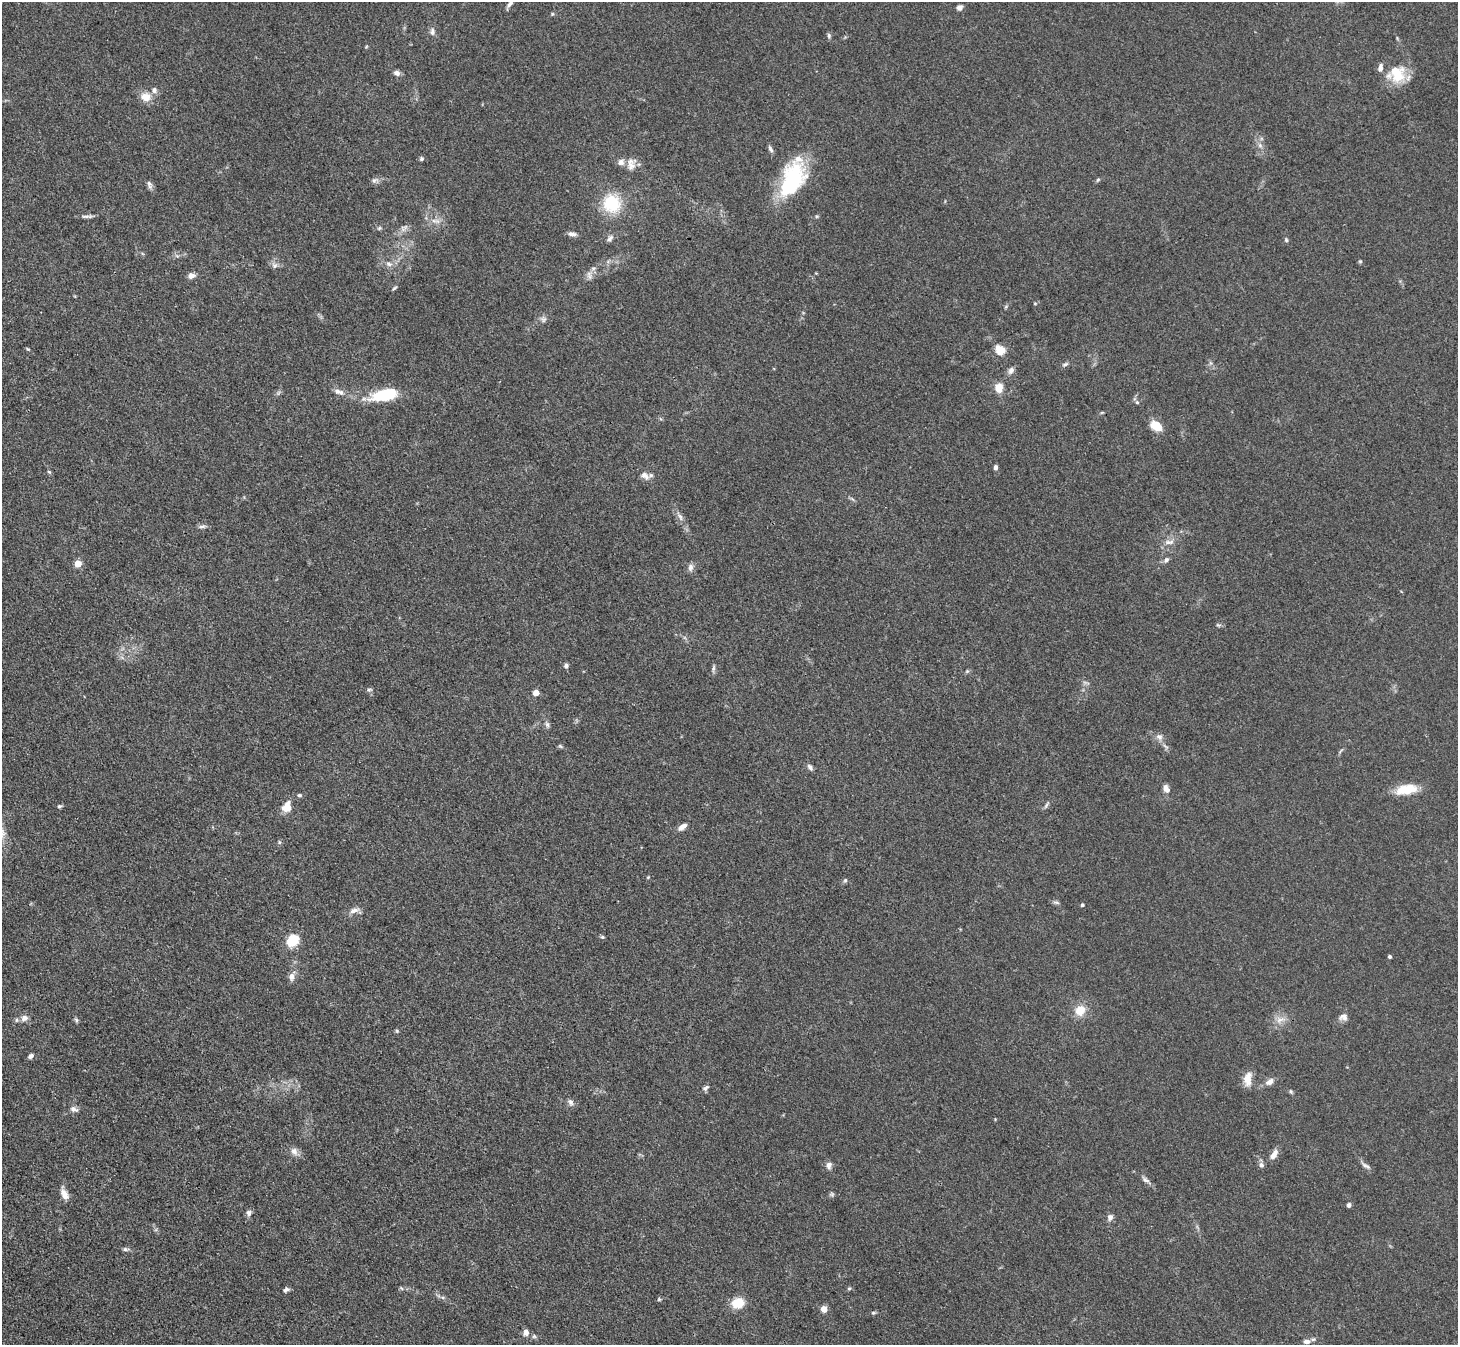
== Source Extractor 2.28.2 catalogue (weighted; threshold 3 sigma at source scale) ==
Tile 7 of 4 x 4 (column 3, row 2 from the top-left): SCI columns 2929-4384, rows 2996-4338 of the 5857 x 5850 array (HDU 1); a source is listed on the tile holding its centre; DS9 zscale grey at full resolution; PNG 1460 x 1347 px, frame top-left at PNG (2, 2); no overlay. Shown black and unused: <1% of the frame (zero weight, under 3 of 4 exposures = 2% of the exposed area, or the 3 px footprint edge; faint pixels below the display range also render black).
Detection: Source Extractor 2.28.2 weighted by HDU 2 'WHT'; one run over the whole footprint, this tile lists its part. Background 0.0589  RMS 0.0058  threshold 0.0261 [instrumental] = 3 sigma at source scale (4.5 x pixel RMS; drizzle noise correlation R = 1.50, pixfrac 1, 0.05/0.05 arcsec/px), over >= 5 px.
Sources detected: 119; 1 inside a brighter object's white glare — not listed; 4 inside a brighter listed object's ellipse — not listed separately; the other 114 listed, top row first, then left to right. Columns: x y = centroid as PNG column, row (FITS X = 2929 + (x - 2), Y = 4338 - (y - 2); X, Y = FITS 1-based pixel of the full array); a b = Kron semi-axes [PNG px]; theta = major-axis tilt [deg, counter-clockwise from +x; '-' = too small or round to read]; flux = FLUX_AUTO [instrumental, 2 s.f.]
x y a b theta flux
510 3 12 4 54 2.2
959 7 7 6 - 2.3
552 14 6 3 71 0.64
432 32 9 7 -87 2.2
829 36 7 5 -90 1.1
366 47 5 3 - 0.53
1395 71 27 14 8 13
397 73 8 6 -18 2.4
146 97 13 11 -13 6.4
1260 145 7 6 - 1.8
771 149 10 5 -58 1.5
421 159 6 5 - 1.1
621 162 9 9 - 3
631 166 14 10 81 4.4
374 180 7 6 - 1.6
792 180 44 24 66 48
1098 180 6 4 44 0.83
149 185 12 6 -70 2.1
612 203 18 17 - 26
87 216 18 4 2 2
436 221 15 5 -12 3.3
379 228 7 5 22 0.95
404 228 13 8 42 2.8
572 234 10 5 -8 2.2
610 239 9 6 63 1.8
1286 240 6 4 -69 0.86
1360 261 5 5 - 0.7
389 264 9 7 -25 2.6
275 265 8 8 - 2.3
589 275 12 7 -75 2.6
191 276 7 6 - 3.5
394 288 6 4 36 0.85
1035 304 5 3 - 0.59
543 319 9 8 - 2.1
28 349 6 3 -32 0.61
1000 350 13 10 -51 6.8
1065 364 9 5 25 1.4
1011 370 10 7 57 2.4
999 388 12 9 80 6.1
337 391 10 8 -34 2.8
385 395 29 11 12 29
1137 402 6 5 - 1
1156 426 15 10 -35 8.3
996 468 5 4 - 2.4
49 472 6 4 -42 0.76
645 476 14 9 -28 3.8
680 517 11 5 -58 2.4
202 526 11 4 6 1.6
1169 542 15 6 6 3.3
1166 560 9 6 45 1.7
78 563 5 4 - 13
691 567 10 7 82 2.4
1218 625 7 4 -43 0.82
566 665 6 5 - 1.5
713 668 11 3 80 1.3
369 690 8 4 12 1.1
536 693 4 4 - 8.1
547 724 8 6 -73 1.5
1159 737 9 8 - 2.7
560 746 8 4 -36 0.9
1166 747 12 4 -45 1.8
810 767 8 6 -52 2
1166 789 11 7 -63 3.2
1406 789 27 12 11 13
299 795 6 4 -13 0.91
1046 805 12 4 60 1.3
59 806 6 4 19 0.92
287 807 9 7 68 10
682 827 11 6 36 3.5
279 842 5 5 - 0.89
648 877 5 3 - 0.51
845 880 6 5 - 0.99
1056 902 10 4 -6 1.2
1082 905 4 4 - 0.89
354 910 14 7 15 3.4
602 937 6 4 -20 0.9
293 940 9 7 44 21
1390 957 4 3 - 1.2
292 977 8 7 - 3.5
1080 1010 11 10 - 9.4
1343 1017 11 8 0 3
24 1018 11 8 33 3.1
76 1020 6 5 - 1.1
1280 1020 14 8 22 4.6
397 1031 5 4 - 0.71
31 1056 7 5 42 1.8
1248 1079 18 9 82 6.5
1270 1082 10 7 31 3.4
706 1088 8 6 38 1.6
1291 1091 6 5 - 0.86
570 1102 10 7 -62 2
74 1109 10 6 -20 2.4
294 1151 11 9 -58 3.3
1274 1155 11 6 56 4.8
829 1165 9 7 86 2.4
1261 1165 8 6 -73 1.8
1366 1166 14 5 -30 2
1145 1180 12 6 -33 2.1
64 1194 14 7 -63 4.7
832 1194 7 5 -70 1
1349 1205 6 5 - 1.2
249 1213 8 7 - 2
1110 1217 9 7 65 2.3
125 1249 8 5 -7 1.4
401 1288 6 4 -45 0.79
849 1288 5 4 - 0.79
286 1289 9 6 28 1.5
659 1299 5 4 - 0.73
738 1303 15 12 12 10
824 1309 7 6 - 4.4
873 1313 6 4 0 0.81
526 1333 9 8 - 2.6
534 1336 6 5 - 1.1
1307 1341 10 6 6 2.7
Isophote crosses this tile's border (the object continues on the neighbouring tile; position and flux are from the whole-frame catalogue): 1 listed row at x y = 510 3